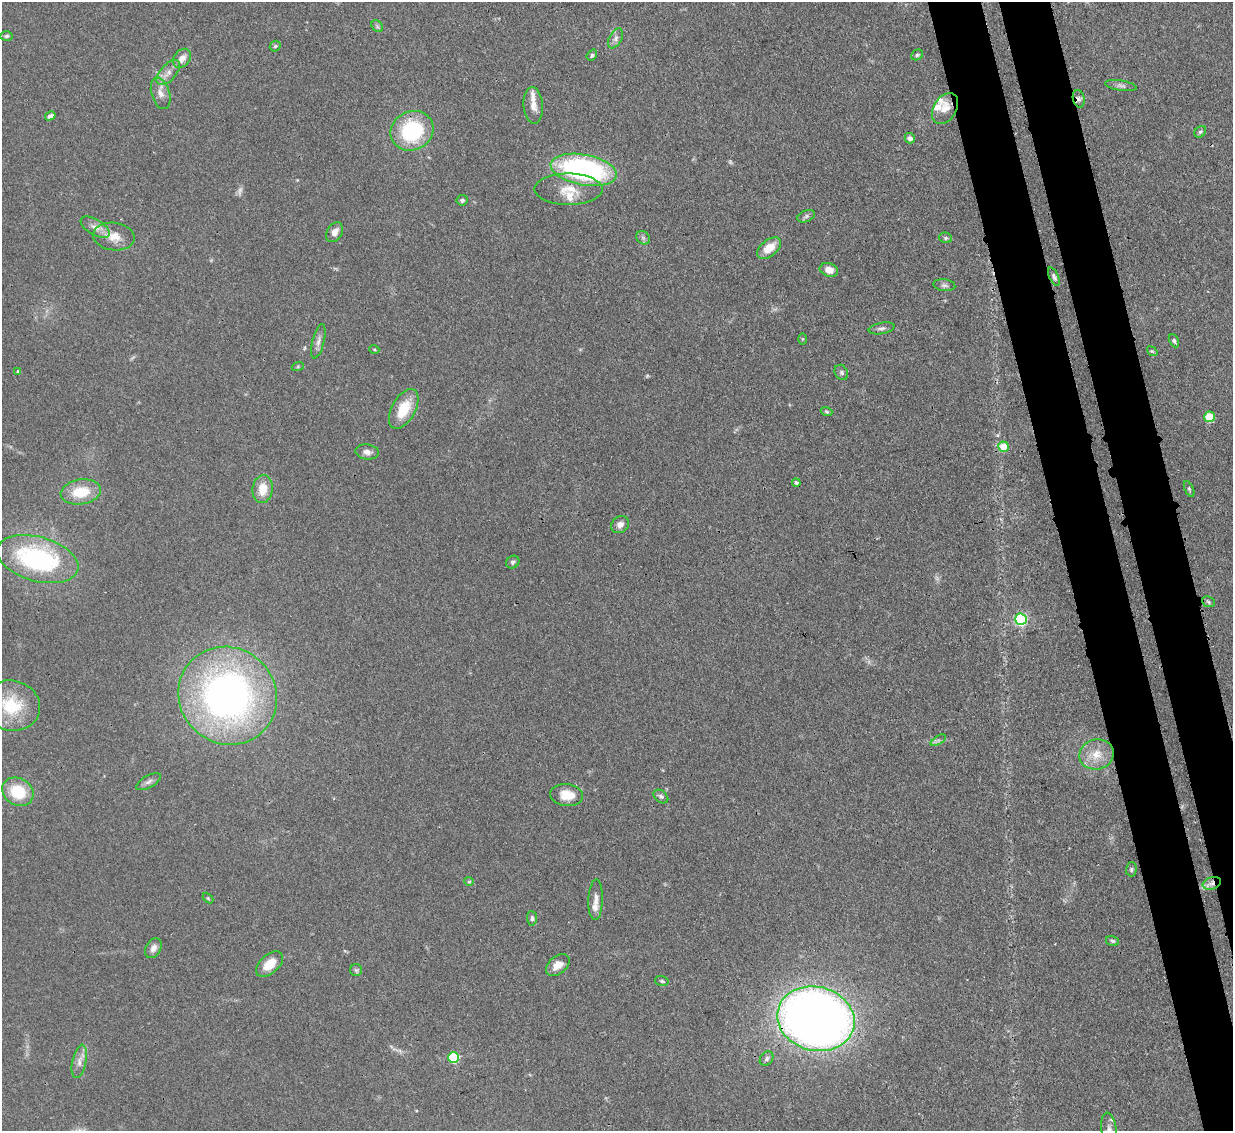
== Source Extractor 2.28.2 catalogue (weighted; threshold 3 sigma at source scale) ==
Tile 6 of 4 x 4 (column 2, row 2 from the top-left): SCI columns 1309-2539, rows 2476-3604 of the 5079 x 5065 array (HDU 1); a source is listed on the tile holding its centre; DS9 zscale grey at full resolution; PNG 1235 x 1133 px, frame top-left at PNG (2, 2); each listed source drawn as its Kron ellipse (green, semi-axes under 4 px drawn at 4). Shown black and unused: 7% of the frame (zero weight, under 3 of 4 exposures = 9% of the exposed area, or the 3 px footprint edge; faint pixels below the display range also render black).
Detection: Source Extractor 2.28.2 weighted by HDU 2 'WHT'; one run over the whole footprint, this tile lists its part. Background 0.125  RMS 0.0049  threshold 0.0222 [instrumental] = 3 sigma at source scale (4.5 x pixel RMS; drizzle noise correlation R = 1.50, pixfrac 1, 0.05/0.05 arcsec/px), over >= 5 px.
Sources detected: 86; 3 too faint to see at this stretch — neither listed nor drawn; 5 inside a brighter listed object's ellipse — not listed separately; the other 78 listed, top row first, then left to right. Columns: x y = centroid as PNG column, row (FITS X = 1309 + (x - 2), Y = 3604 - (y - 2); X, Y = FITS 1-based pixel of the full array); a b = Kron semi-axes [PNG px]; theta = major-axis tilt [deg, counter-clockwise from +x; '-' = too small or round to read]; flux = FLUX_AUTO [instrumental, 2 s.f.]
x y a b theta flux
377 26 7 5 -47 1
6 36 6 4 4 0.89
616 38 11 6 63 2.1
275 46 6 5 - 0.81
592 55 6 4 53 1.1
917 55 6 5 - 0.9
182 58 10 8 48 4
168 73 15 8 48 3.8
1121 85 16 5 -8 1.7
161 93 16 9 -73 3.9
1079 99 9 6 -76 1.6
533 105 18 10 -86 4.4
945 108 17 11 58 5.5
50 116 5 4 - 1.7
412 131 22 19 28 40
1200 132 6 5 - 0.97
910 138 5 5 - 2.1
584 170 33 15 -10 92
568 189 34 15 0 11
462 200 5 5 - 1
806 216 9 5 22 1.4
95 227 16 7 -31 3.9
335 232 10 7 57 3.3
114 237 21 13 -7 7.5
643 238 7 6 - 1.3
946 238 6 5 - 0.94
769 248 14 8 39 8.5
829 270 9 6 -18 4.5
1054 276 10 4 -65 1.2
944 285 11 6 -6 1.6
882 328 13 5 11 1.7
803 339 6 4 90 0.54
318 341 17 6 76 2.7
1174 341 7 4 -61 0.96
374 349 5 3 - 0.51
1152 351 6 4 -39 0.67
298 366 6 4 20 0.68
18 371 4 4 - 0.96
841 372 8 6 -59 1.2
404 409 22 11 61 14
827 412 6 4 -20 0.72
1210 417 5 5 - 17
1004 447 5 5 - 11
367 452 12 7 -8 2.8
796 483 4 4 - 1.2
263 489 14 10 82 8.1
1189 489 8 4 -65 0.9
81 492 20 12 9 15
620 525 9 8 - 2.9
38 559 42 22 -16 71
513 562 7 6 - 1.2
1208 602 7 5 -24 0.93
1021 619 6 6 - 71
228 696 50 48 -43 230
11 706 29 25 -13 24
938 740 8 3 31 1
1097 754 17 15 14 8.6
149 782 14 6 30 2
18 792 16 13 -30 18
567 795 16 11 -6 8.3
661 796 8 5 -38 1.3
1131 869 7 5 87 0.94
469 881 5 4 - 0.63
1212 883 9 6 18 2.6
208 898 6 4 -46 0.56
596 900 20 7 88 3.5
532 918 7 5 -87 1.2
1113 941 7 5 -16 0.91
153 948 10 7 59 2.9
269 964 16 9 43 7.9
558 965 13 8 41 5
356 970 6 6 - 0.87
662 981 7 5 -17 0.92
816 1019 39 32 -14 520
454 1057 5 5 - 32
767 1059 8 6 50 1.3
79 1061 17 7 78 3.5
1109 1130 18 7 -82 3.9
Overlapping masked pixels (flux is a lower limit): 3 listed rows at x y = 1079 99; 1212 883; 816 1019
Isophote crosses this tile's border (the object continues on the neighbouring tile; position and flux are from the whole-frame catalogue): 1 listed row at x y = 1109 1130